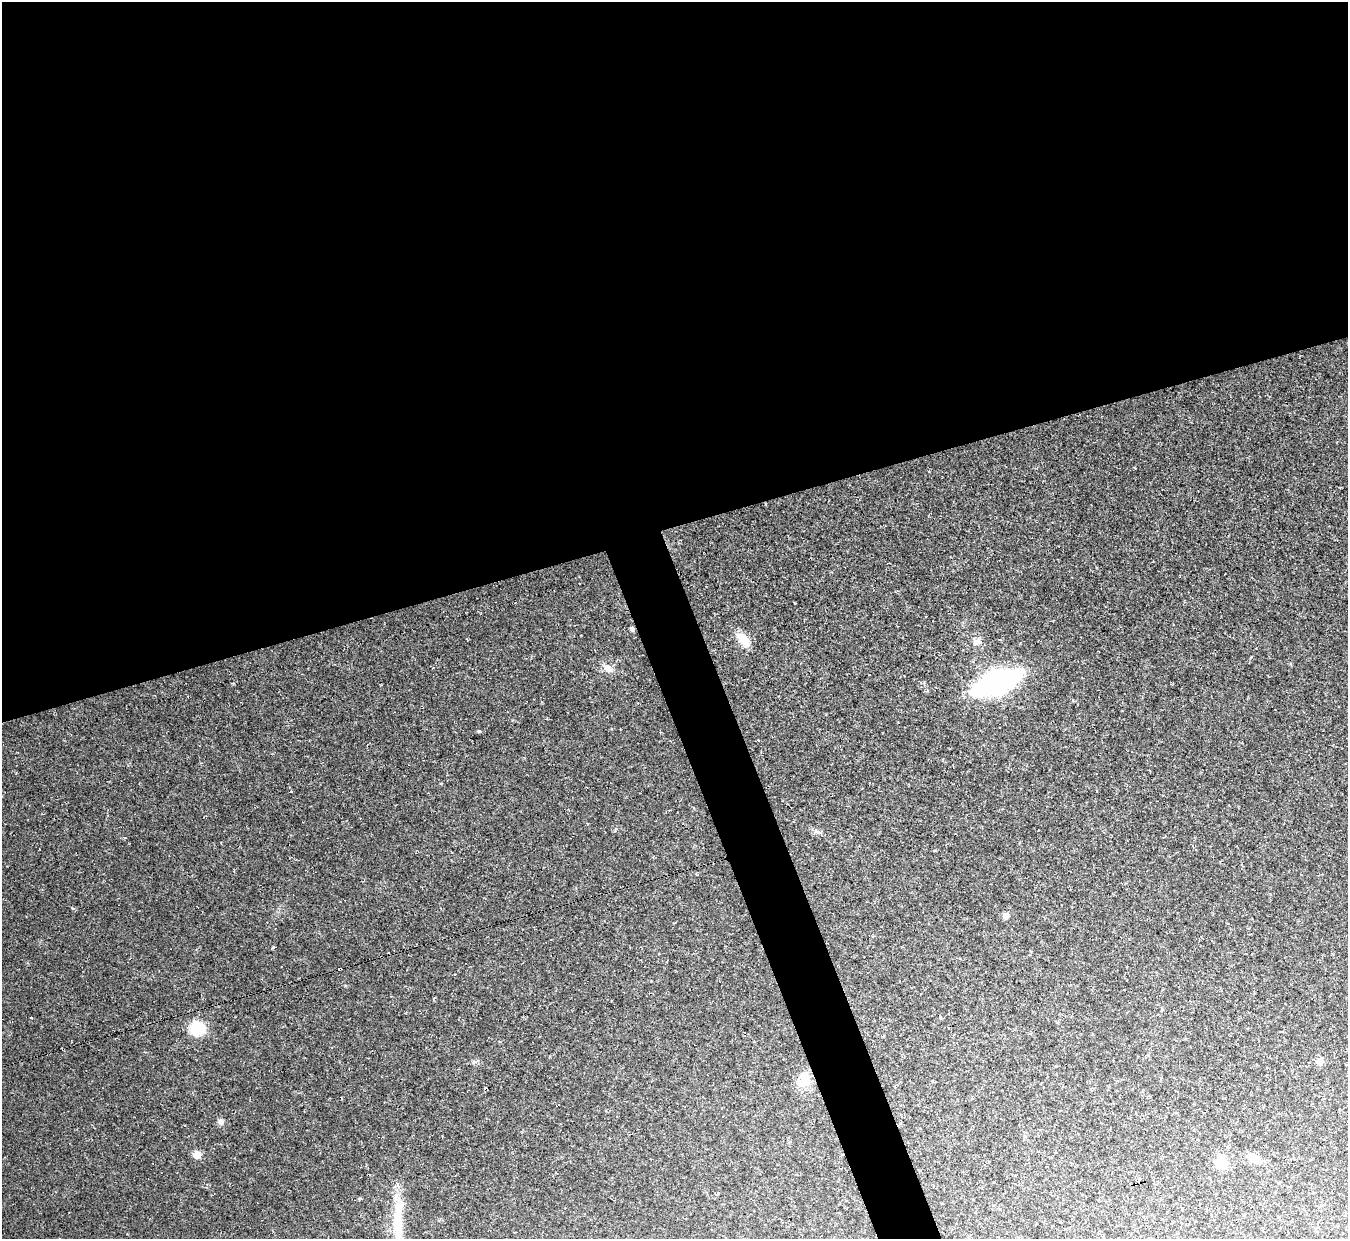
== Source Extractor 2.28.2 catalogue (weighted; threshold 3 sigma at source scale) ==
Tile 2 of 4 x 4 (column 2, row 1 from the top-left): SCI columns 1347-2692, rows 3858-5094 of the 5384 x 5367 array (HDU 1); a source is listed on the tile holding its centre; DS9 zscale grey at full resolution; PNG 1350 x 1241 px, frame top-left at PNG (2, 2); no overlay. Shown black and unused: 45% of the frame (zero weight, under 2 of 3 exposures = <1% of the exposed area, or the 3 px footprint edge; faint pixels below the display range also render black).
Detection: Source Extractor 2.28.2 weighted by HDU 2 'WHT'; one run over the whole footprint, this tile lists its part. Background 0.0236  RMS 0.0063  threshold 0.0283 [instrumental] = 3 sigma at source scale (4.5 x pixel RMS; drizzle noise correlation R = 1.50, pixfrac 1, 0.05/0.05 arcsec/px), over >= 5 px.
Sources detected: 26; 4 cosmic-ray / hot-pixel residue — not listed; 1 inside a brighter listed object's ellipse — not listed separately; the other 21 listed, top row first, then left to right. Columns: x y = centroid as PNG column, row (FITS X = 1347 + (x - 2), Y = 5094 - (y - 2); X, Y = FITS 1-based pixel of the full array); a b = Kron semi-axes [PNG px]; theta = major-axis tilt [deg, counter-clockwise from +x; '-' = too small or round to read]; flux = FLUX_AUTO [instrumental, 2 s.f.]
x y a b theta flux
632 629 6 4 -62 1.3
743 639 19 10 -46 11
977 642 12 9 28 4.1
608 668 16 9 -35 4.6
996 683 33 14 22 190
479 731 5 4 - 1
291 792 3 3 - 1
817 832 12 4 -16 2
1006 915 8 8 - 2.5
273 948 4 3 - 1.7
340 969 4 3 - 3.1
31 1018 3 3 - 2.8
197 1028 14 14 - 21
1320 1061 9 9 - 3.5
803 1080 23 17 76 10
221 1121 8 7 - 2.3
197 1155 6 6 - 9.3
1254 1158 20 9 -22 6.7
1221 1162 7 7 - 22
1195 1222 3 2 - 1.1
397 1223 59 14 -88 30
Overlapping masked pixels (flux is a lower limit): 2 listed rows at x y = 632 629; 340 969
Isophote crosses this tile's border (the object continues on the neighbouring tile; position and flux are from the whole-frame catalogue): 1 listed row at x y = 397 1223
Unlisted compact peaks at least as high as the median listed source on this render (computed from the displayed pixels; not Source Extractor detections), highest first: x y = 795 603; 475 1062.